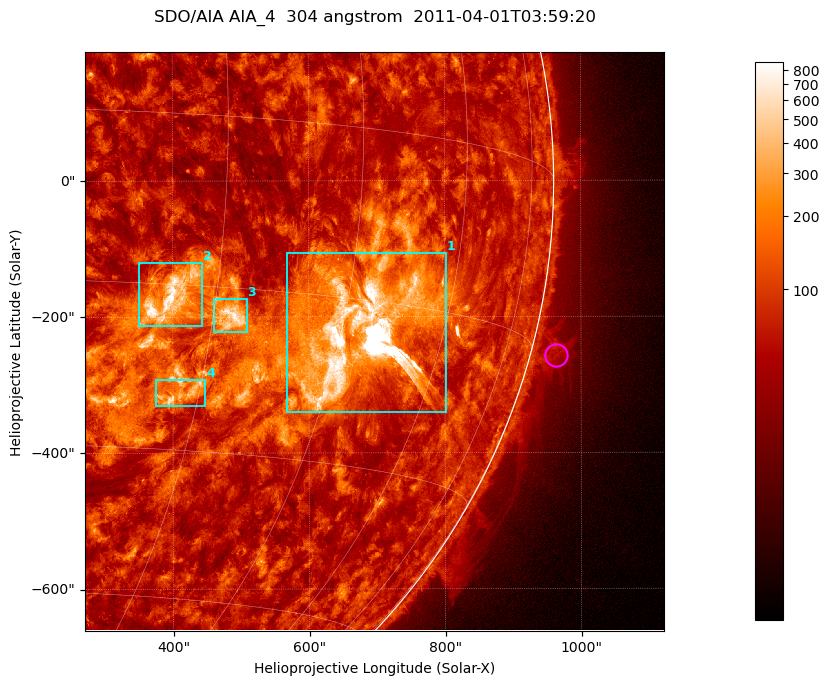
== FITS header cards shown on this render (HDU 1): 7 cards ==
TELESCOP= 'SDO/AIA '           / For AIA: SDO/AIA
INSTRUME= 'AIA_4   '           / For AIA: AIA_ATA1, AIA_ATA2, AIA_ATA3 or AIA_AT
WAVELNTH=                  304 / [angstrom] Wavelength
WAVEUNIT= 'angstrom'           / Wavelength unit: angstrom
DATE-OBS= '2011-04-01T03:59:20.123' / [ISO] Date when observation started; ISO 8
CTYPE1  = 'HPLN-TAN'           / CTYPE1; Typically HPLN
CTYPE2  = 'HPLT-TAN'           / CTYPE2; Typically HPLT

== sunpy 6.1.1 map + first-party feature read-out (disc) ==
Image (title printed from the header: SDO/AIA AIA_4  304 angstrom  2011-04-01T03:59:20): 1418 x 1418 px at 0.6 arcsec/px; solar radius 960 arcsec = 1600 px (partial field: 18% of the solar disc is inside the frame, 73% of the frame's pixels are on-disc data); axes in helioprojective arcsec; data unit not stated in the header (colour bar unlabelled)
Orientation: roll -0.132 deg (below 1 deg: not rotated)
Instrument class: DISC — disc imager (sunpy class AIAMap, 304 A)
Bright regions (active regions / flare kernels): reference = the on-disc median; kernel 11 px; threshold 5 sigma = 176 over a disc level ~72.9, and >= 1.15x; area >= 2010 px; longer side >= 17 px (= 10 arcsec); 4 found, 4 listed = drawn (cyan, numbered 1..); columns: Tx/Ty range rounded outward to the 2 arcsec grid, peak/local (2 s.f.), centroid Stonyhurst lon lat
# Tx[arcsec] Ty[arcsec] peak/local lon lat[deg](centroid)
1 566..802 -342..-106 217 +48 -18
2 350..444 -214..-120 14 +25 -16
3 460..510 -224..-172 10 +32 -18
4 374..448 -332..-292 8.2 +28 -25
Off-limb structures (1.02-1.3 R_sun): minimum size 400 px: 5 found; the strongest spans PA ~255..260 deg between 1.02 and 1.08 R_sun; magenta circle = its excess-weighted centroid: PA ~255 deg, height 1.04 R_sun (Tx ~964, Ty ~-256 arcsec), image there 2.4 x the reference